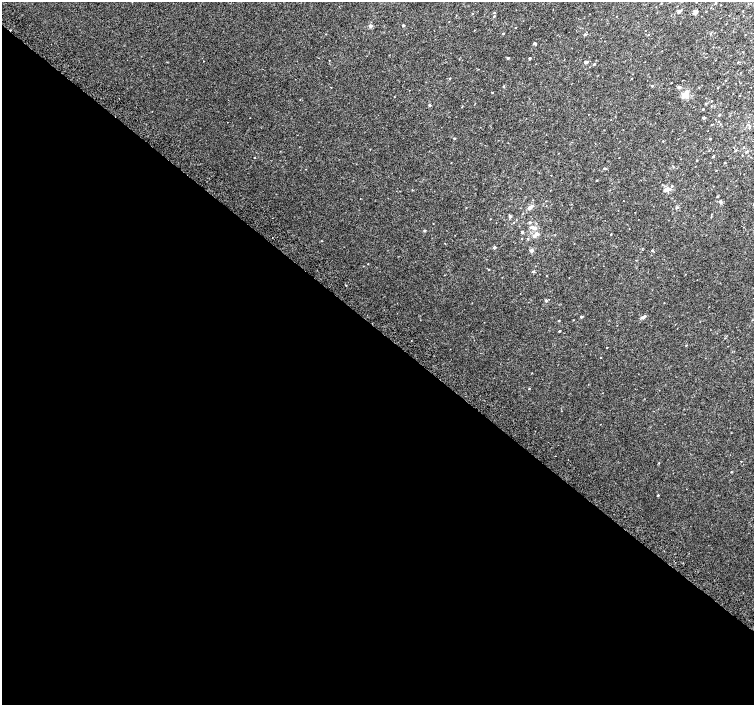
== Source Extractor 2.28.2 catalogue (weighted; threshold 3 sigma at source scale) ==
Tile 14 of 4 x 4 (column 2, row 4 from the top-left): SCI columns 1538-3040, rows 267-1672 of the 6074 x 6091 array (HDU 1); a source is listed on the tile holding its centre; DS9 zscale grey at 2 x 2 block average (1 PNG px = mean of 2 x 2 image px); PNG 756 x 707 px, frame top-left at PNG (2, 2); no overlay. Shown black and unused: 53% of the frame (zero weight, under 2 of 3 exposures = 2% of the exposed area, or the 3 px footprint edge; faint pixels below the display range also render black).
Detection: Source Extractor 2.28.2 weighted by HDU 2 'WHT'; one run over the whole footprint, this tile lists its part. Background 0.0365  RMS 0.0087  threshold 0.0393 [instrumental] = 3 sigma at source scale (4.5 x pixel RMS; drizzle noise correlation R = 1.50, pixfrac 1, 0.0396/0.0396 arcsec/px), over >= 5 px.
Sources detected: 81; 1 cosmic-ray / hot-pixel residue — not listed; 1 inside a brighter listed object's ellipse — not listed separately; the other 79 listed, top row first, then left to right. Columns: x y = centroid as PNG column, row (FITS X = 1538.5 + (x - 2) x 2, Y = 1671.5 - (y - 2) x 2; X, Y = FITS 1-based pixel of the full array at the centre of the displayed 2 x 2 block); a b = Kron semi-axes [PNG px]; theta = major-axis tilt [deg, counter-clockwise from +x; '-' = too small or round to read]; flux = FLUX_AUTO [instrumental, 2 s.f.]
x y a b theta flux
715 3 3 2 - 1.5
679 12 3 2 - 6.2
695 12 2 2 - 17
472 14 2 2 - 0.94
494 16 2 2 - 1.9
403 25 2 2 - 2.2
370 26 3 2 - 7.7
516 27 2 2 - 0.83
503 33 3 2 - 0.89
585 34 3 3 - 2.7
534 43 3 2 - 4.2
508 58 2 2 - 2.8
530 58 2 2 - 3
329 60 2 2 - 0.65
586 62 2 2 - 7
738 62 2 2 - 1.2
594 64 2 2 - 1.7
450 78 3 2 - 1.2
632 79 2 2 - 0.8
504 86 3 2 - 1.1
652 86 2 2 - 1.7
680 87 4 3 - 3
718 88 2 2 - 0.89
492 92 2 2 - 1.3
685 94 9 7 37 12
711 101 2 2 - 1.1
706 104 3 2 - 1.5
430 105 2 2 - 3.5
703 109 2 2 - 1.1
719 115 2 2 - 1.7
703 118 2 2 - 4.2
719 121 2 2 - 0.84
720 124 2 2 - 0.72
712 125 2 2 - 1.2
750 127 3 3 - 1.5
454 138 2 2 - 1.8
710 139 2 2 - 1.2
663 141 2 2 - 0.76
735 151 3 2 - 1.4
746 152 3 3 - 1.7
713 157 2 2 - 1.5
725 163 2 2 - 1.3
604 168 3 2 - 1.4
597 180 2 2 - 1.1
667 189 9 4 18 9.6
412 190 2 2 - 0.97
718 196 3 2 - 1.2
546 201 2 2 - 0.7
531 206 3 3 - 2.9
529 208 3 3 - 6.6
677 208 3 2 - 2.6
510 217 3 3 - 4.7
272 218 2 2 - 0.78
530 222 3 2 - 1.3
533 227 6 4 -27 5.1
424 230 2 2 - 3
522 232 3 2 - 2.5
537 234 3 3 - 6
610 234 2 2 - 0.81
534 236 4 3 - 3
521 238 2 2 - 0.98
494 247 2 2 - 5
531 250 2 2 - 8.8
652 250 3 2 - 0.99
368 264 2 2 - 0.69
489 270 2 2 - 0.97
533 271 3 3 - 1.9
346 285 2 2 - 3.4
546 301 3 2 - 3.7
581 317 3 2 - 3
642 318 6 3 -10 3.4
573 320 2 2 - 0.67
559 321 2 2 - 1.4
559 331 2 2 - 1.6
686 345 2 2 - 0.91
529 389 2 2 - 1.2
659 463 2 2 - 0.93
731 472 2 2 - 1
658 495 2 2 - 2
Diffuse or blended objects may show on this block-average render without a row.